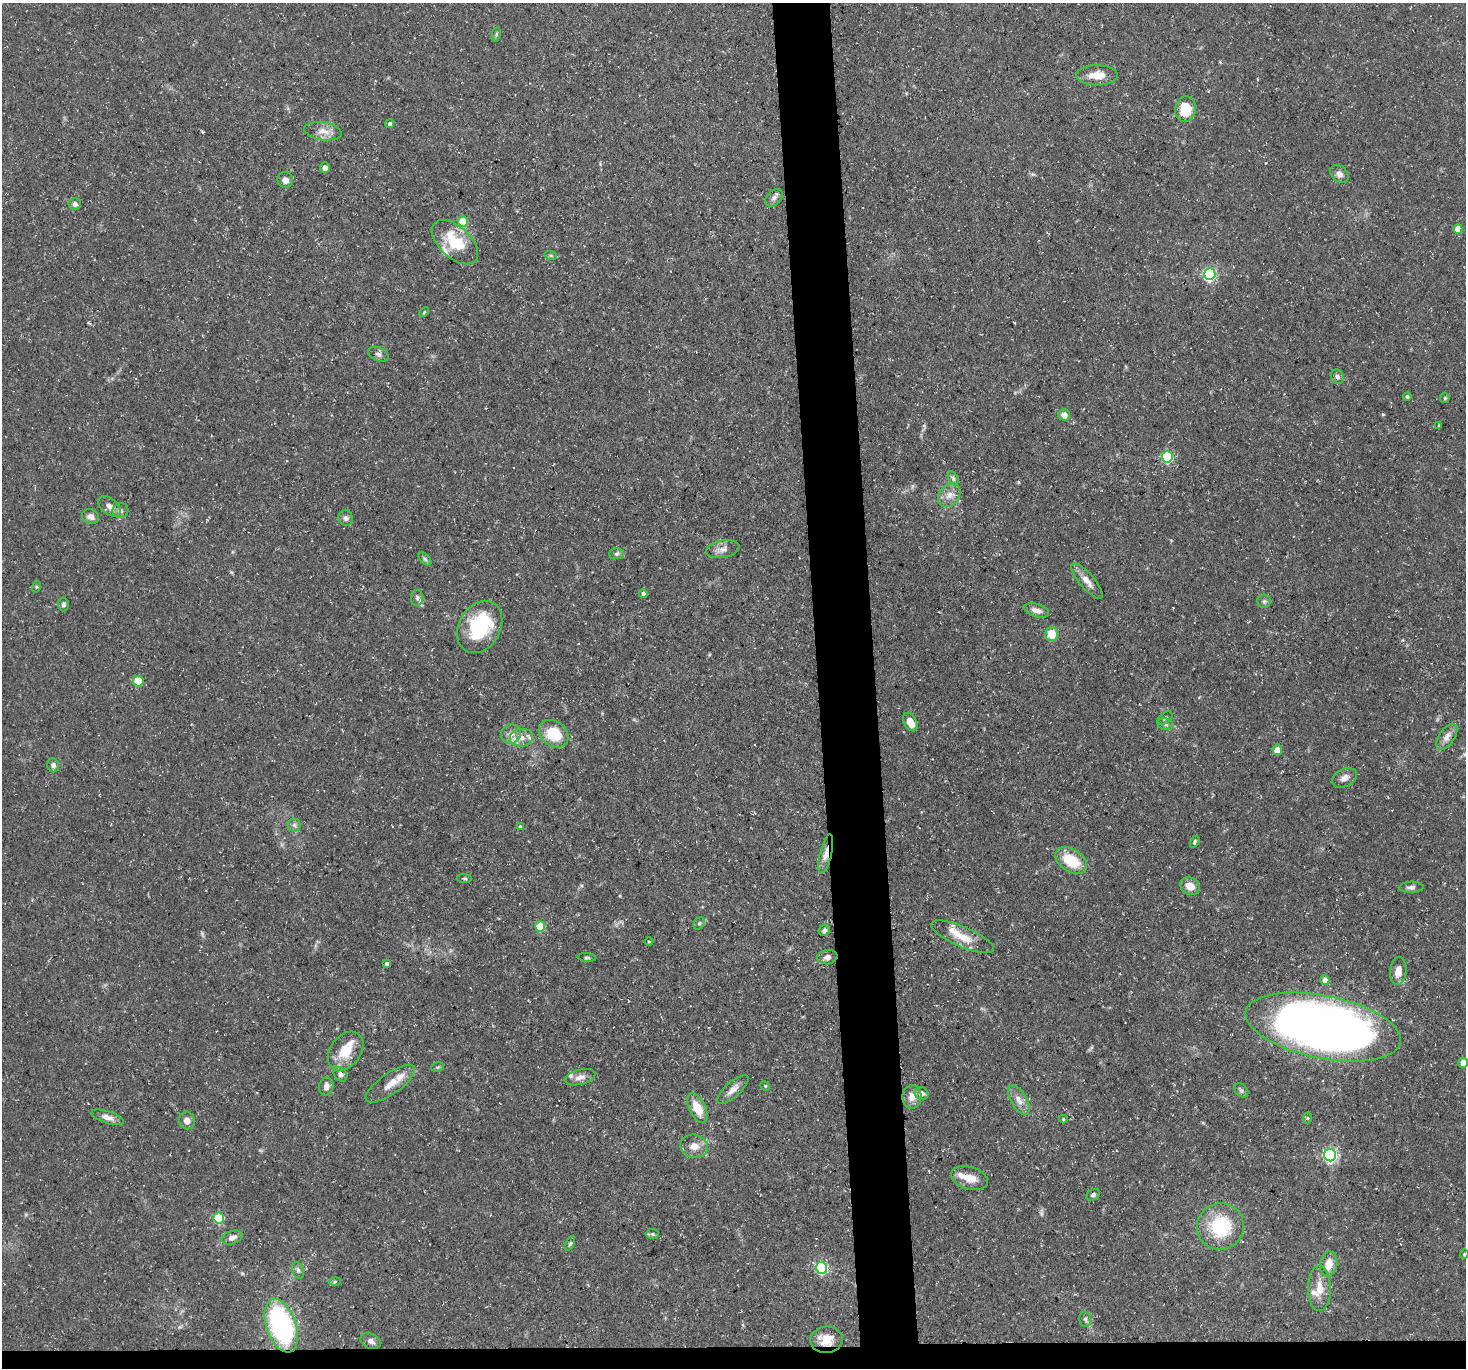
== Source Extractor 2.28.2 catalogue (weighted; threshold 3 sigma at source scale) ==
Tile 8 of 3 x 3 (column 2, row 3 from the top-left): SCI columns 1464-2927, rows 122-1487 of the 4390 x 4363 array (HDU 1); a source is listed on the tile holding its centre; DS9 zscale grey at full resolution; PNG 1468 x 1370 px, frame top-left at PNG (2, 3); each listed source drawn as its Kron ellipse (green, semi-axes under 4 px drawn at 4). Shown black and unused: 6% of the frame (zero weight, under 3 of 5 exposures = <1% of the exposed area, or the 3 px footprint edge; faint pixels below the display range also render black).
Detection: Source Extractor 2.28.2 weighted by HDU 2 'WHT'; one run over the whole footprint, this tile lists its part. Background 0.133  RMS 0.0051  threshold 0.0228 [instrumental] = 3 sigma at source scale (4.5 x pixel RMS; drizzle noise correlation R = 1.50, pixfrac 1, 0.05/0.05 arcsec/px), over >= 5 px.
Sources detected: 114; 6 inside a brighter listed object's ellipse — not listed separately; the other 108 listed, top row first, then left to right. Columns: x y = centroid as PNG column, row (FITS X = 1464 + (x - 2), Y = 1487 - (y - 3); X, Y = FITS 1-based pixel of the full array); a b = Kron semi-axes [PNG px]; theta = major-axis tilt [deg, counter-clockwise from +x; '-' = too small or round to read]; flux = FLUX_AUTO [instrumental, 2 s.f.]
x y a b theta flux
496 34 7 3 82 0.75
1097 75 21 10 -1 8.2
1185 109 13 10 75 15
390 124 4 4 - 1.2
323 131 19 9 -9 5.1
325 168 5 5 - 2.2
1339 174 10 7 -45 2.4
285 180 8 7 - 2.6
774 198 10 7 46 2.2
75 204 6 6 - 1.6
463 222 5 5 - 15
1458 229 5 4 - 7
455 242 28 15 -43 20
551 256 6 4 -19 0.77
1210 274 6 5 - 79
424 312 6 3 46 0.55
378 354 11 6 -22 1.9
1337 377 7 6 - 1.6
1407 396 4 4 - 0.91
1445 398 5 4 - 0.66
1064 415 6 5 - 3.7
1439 425 3 3 - 0.43
1167 457 5 5 - 50
953 478 7 4 -65 1.1
949 495 13 9 48 4.3
109 506 13 8 -40 3.2
120 511 8 7 - 2.1
91 517 9 7 -27 2.6
346 518 8 7 - 1.7
723 549 17 8 10 3.6
617 554 7 5 3 1.2
425 559 8 4 -45 0.92
1087 581 22 7 -49 5
36 587 6 3 72 0.66
643 594 4 4 - 1.9
417 598 8 6 -90 1.6
1264 601 7 6 - 1.3
63 604 7 5 86 1.2
1036 610 13 6 -16 3.1
480 627 27 20 60 38
1052 634 7 6 - 8.8
138 681 5 5 - 18
1165 718 8 5 38 1
910 722 10 6 -61 4.7
1165 724 8 6 -16 1.3
511 734 10 9 - 3.2
554 734 16 12 -37 18
1447 737 14 8 55 3.8
521 738 11 8 5 4.4
1277 750 5 4 - 6.7
53 765 7 6 - 1.9
1344 778 13 9 27 3.4
294 825 6 6 - 1.4
520 826 4 3 - 0.53
1195 842 6 4 61 0.81
826 854 20 6 77 4.2
1071 861 17 11 -33 17
464 878 8 4 -2 0.79
1190 886 10 8 -27 5
1411 887 12 5 2 1.9
699 923 6 5 - 0.94
540 926 5 5 - 19
824 930 6 5 - 1.4
962 937 34 10 -24 10
649 941 4 3 - 0.52
827 957 10 7 8 2.3
587 958 9 3 -4 0.81
387 964 4 4 - 1.8
1398 971 14 8 84 4.8
1325 980 5 4 - 3.9
1323 1027 79 31 -11 660
346 1051 21 15 52 12
1463 1063 5 4 - 7.1
438 1067 6 4 11 0.72
340 1074 8 6 -54 1.8
580 1077 16 7 14 3.5
390 1084 29 10 35 8.3
326 1086 9 7 79 2.9
765 1086 5 4 - 0.62
733 1089 20 7 42 3.9
1241 1090 8 5 -46 1.3
922 1093 7 6 - 2.9
912 1097 11 9 86 4.9
1019 1100 16 8 -59 4.6
697 1108 16 8 -63 10
107 1117 17 6 -18 3.3
1307 1118 5 3 - 0.65
1063 1119 4 4 - 0.6
187 1121 9 8 - 3.2
694 1146 14 11 -9 5.2
1330 1155 6 6 - 110
970 1178 19 11 -16 6.9
1093 1195 7 5 30 1.2
219 1218 5 5 - 30
1220 1226 23 23 - 31
653 1234 6 5 - 0.85
232 1237 10 6 18 2.9
570 1243 8 4 63 0.9
1464 1254 5 3 - 0.66
1329 1264 13 8 81 5.8
822 1268 6 5 - 58
298 1270 8 5 -70 1.3
335 1281 6 4 3 0.69
1319 1288 23 11 -90 8
1085 1319 8 6 -76 1.3
281 1326 28 15 -70 91
826 1340 16 13 3 8.6
371 1341 11 7 -24 2.2
Overlapping masked pixels (flux is a lower limit): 2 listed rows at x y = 826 854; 826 1340
Isophote crosses this tile's border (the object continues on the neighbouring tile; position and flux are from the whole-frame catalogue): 1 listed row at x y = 1463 1063